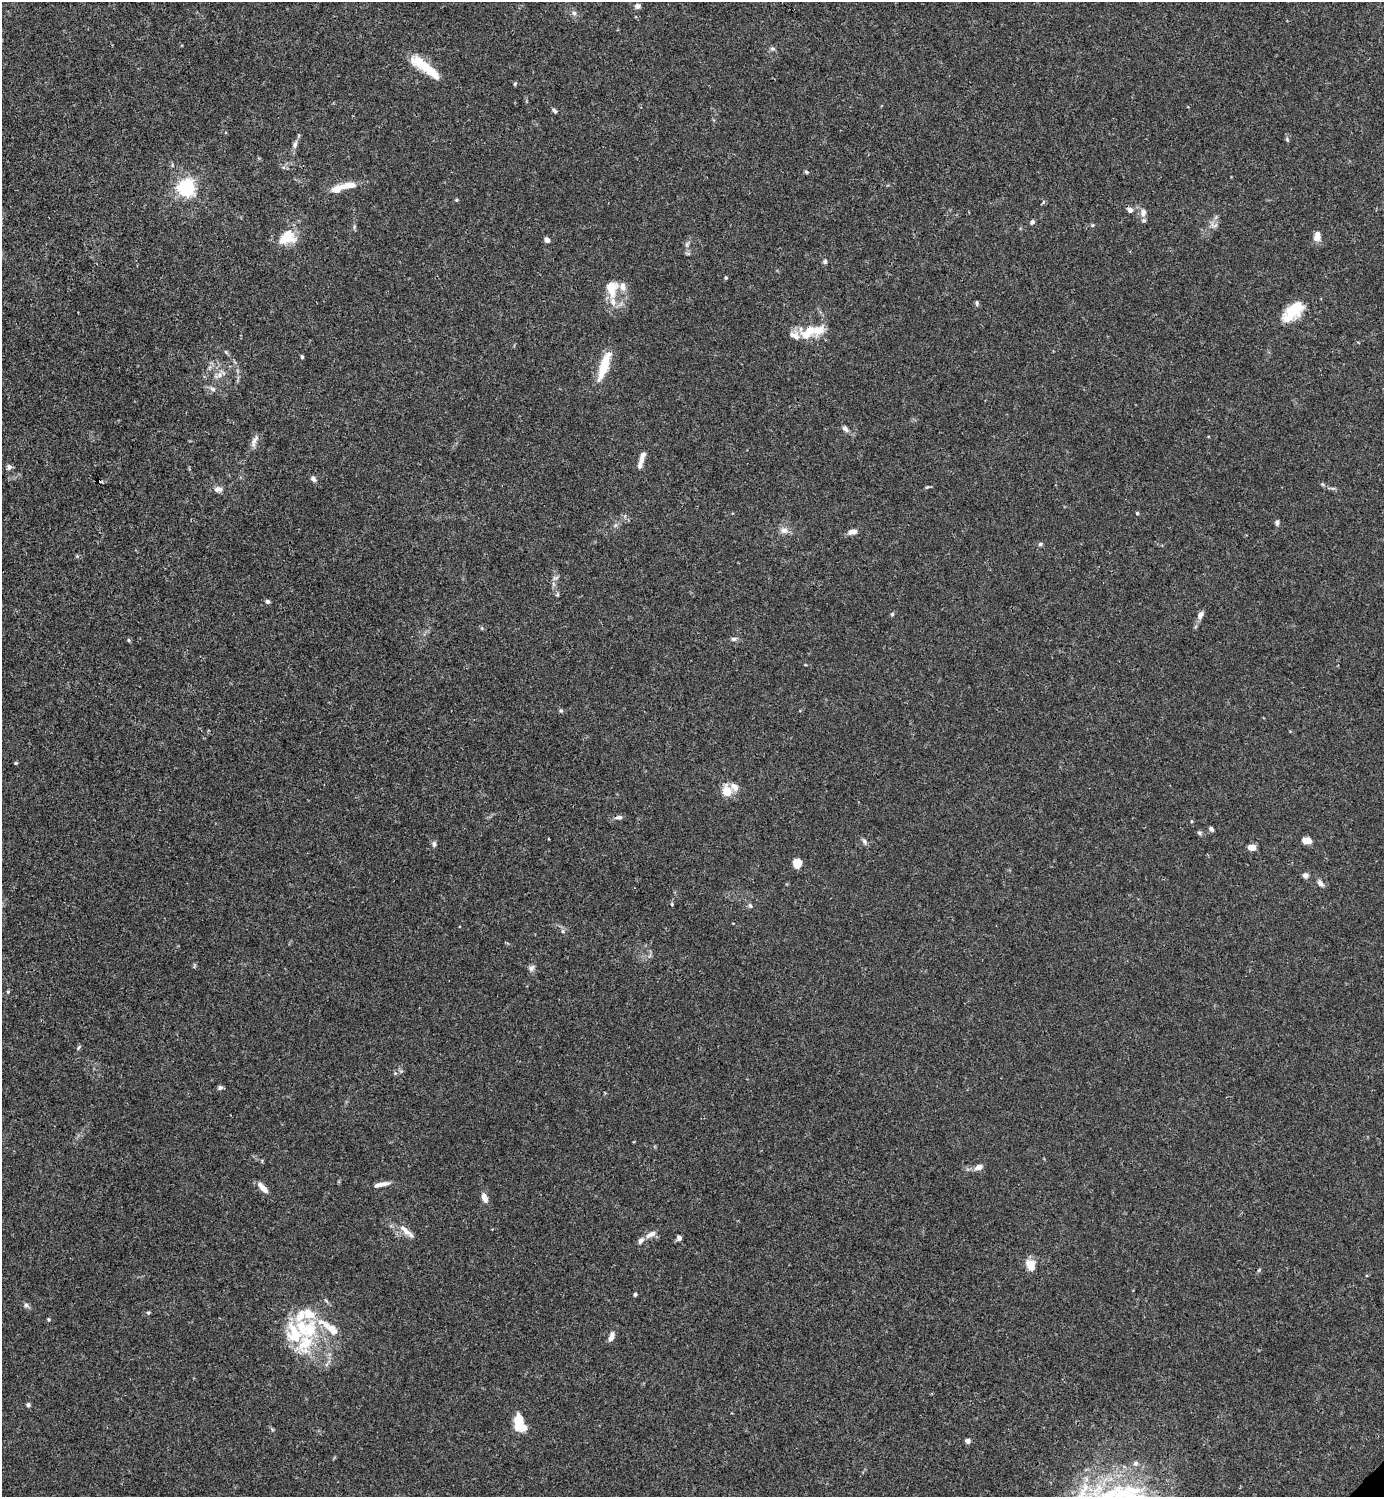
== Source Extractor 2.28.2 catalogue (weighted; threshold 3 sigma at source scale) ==
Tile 11 of 4 x 4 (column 3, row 3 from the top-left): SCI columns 3062-4443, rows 1495-2989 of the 5981 x 5982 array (HDU 1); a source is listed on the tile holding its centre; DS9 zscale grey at full resolution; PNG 1386 x 1499 px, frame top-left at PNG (2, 2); no overlay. Shown black and unused: <1% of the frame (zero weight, under 3 of 4 exposures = <1% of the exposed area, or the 3 px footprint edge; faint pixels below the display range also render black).
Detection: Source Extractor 2.28.2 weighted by HDU 2 'WHT'; one run over the whole footprint, this tile lists its part. Background 0.0149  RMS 0.0021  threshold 0.00953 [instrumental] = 3 sigma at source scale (4.5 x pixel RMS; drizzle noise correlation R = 1.50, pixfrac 1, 0.05/0.05 arcsec/px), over >= 5 px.
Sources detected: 115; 23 inside a brighter listed object's ellipse — not listed separately; the other 92 listed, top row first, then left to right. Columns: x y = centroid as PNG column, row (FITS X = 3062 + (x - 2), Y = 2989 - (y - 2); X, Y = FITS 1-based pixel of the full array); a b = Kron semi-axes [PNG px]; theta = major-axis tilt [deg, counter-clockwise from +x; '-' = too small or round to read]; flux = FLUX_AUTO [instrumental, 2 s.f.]
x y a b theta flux
638 6 6 5 - 0.93
574 13 7 6 - 0.59
772 49 7 4 -18 0.42
421 63 32 11 -30 5.9
515 84 5 4 - 0.26
554 111 7 4 -46 0.46
1287 139 5 5 - 0.3
295 144 10 6 69 0.82
806 172 6 5 - 0.27
186 188 6 6 - 83
337 189 17 9 25 2.5
456 200 5 4 - 0.24
1043 202 5 3 - 0.27
1130 210 6 5 - 1
1143 212 11 8 82 1.3
1032 222 5 5 - 0.58
1215 225 9 3 45 0.45
354 227 6 4 73 0.29
1317 236 12 8 86 1.7
287 237 22 16 24 5
547 240 5 5 - 0.85
687 244 8 4 54 0.42
825 262 5 5 - 0.5
726 278 5 4 - 0.26
612 289 22 15 87 4.6
977 303 7 3 -90 0.31
1292 312 22 17 10 4.5
808 333 23 12 43 4.3
226 352 6 4 -71 0.27
302 357 5 3 - 0.32
604 365 35 9 72 5.7
219 375 14 7 26 1.2
212 389 9 6 -27 0.74
845 429 11 6 -48 0.77
254 441 20 6 65 1.2
642 457 17 6 71 1.3
9 467 8 6 90 0.58
313 479 7 6 - 0.61
218 489 10 7 2 1.1
1137 513 4 4 - 0.25
1277 522 6 5 - 0.5
784 530 11 9 -14 1.3
853 531 10 6 7 1.1
1040 544 5 5 - 0.36
555 578 9 5 14 0.51
268 602 5 5 - 0.5
892 614 5 5 - 0.3
1200 615 10 6 62 0.95
482 628 6 4 -71 0.25
734 639 8 5 10 0.55
129 640 6 4 -88 0.24
561 711 6 4 0 0.32
16 763 5 4 - 0.23
727 791 11 9 -81 3.3
619 817 9 5 3 0.74
1191 821 4 3 - 0.19
1211 829 7 4 -57 0.45
1199 833 6 6 - 0.4
1306 841 8 6 -5 2.4
864 842 7 6 - 0.63
434 844 7 5 -85 0.55
1251 847 7 6 - 1.8
797 863 9 8 - 2.9
1305 875 6 6 - 0.93
1320 883 9 6 -49 0.85
672 904 5 4 - 0.25
750 906 7 5 -68 0.4
562 931 6 4 -89 0.36
531 968 9 7 38 0.7
8 992 5 4 - 0.24
79 1047 7 4 47 0.3
395 1073 5 5 - 0.33
220 1088 7 6 - 0.47
978 1167 10 6 19 1.2
381 1184 19 5 13 1.5
263 1188 14 5 -47 1.9
485 1198 10 6 -70 1.6
403 1228 11 7 -30 1.1
651 1234 15 6 28 1.2
679 1238 5 4 - 0.92
1030 1265 14 10 -66 2.5
1259 1270 6 4 71 0.25
635 1294 4 4 - 0.47
26 1305 7 6 - 0.53
148 1313 5 4 - 0.28
49 1320 4 4 - 0.28
611 1336 12 6 70 1.2
305 1343 37 25 58 11
28 1405 5 5 - 0.41
519 1421 19 10 87 4.2
967 1441 4 4 - 1.5
1136 1463 6 6 - 0.54